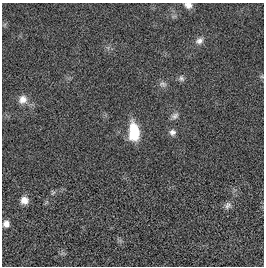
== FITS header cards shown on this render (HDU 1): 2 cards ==
NAXIS1  =                  262
NAXIS2  =                  264

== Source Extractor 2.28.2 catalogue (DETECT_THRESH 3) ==
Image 262 x 264 px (HDU 1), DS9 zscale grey, 1 PNG px = 1 image px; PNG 266 x 268 px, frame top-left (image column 1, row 264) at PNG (2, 3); no overlay
Background 0.00116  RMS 0.027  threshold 0.0818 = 3 sigma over >= 5 px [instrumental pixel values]
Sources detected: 12; all 12 listed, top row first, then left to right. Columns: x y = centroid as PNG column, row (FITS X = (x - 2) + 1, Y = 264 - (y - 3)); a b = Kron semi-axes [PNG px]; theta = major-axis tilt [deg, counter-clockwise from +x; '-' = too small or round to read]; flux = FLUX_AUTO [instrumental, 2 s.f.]
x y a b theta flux
188 5 10 7 -15 8.8
199 41 11 8 34 9.4
181 78 8 7 - 5.3
163 84 11 7 -17 6.5
23 99 11 11 - 15
175 116 11 7 34 7.1
134 132 19 10 -85 61
172 132 8 8 - 7.3
53 193 7 5 66 3.1
24 200 9 8 - 14
228 205 11 8 55 7.5
6 224 8 7 - 10
At the frame edge (FLAGS 8, measured only in part): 1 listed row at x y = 188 5